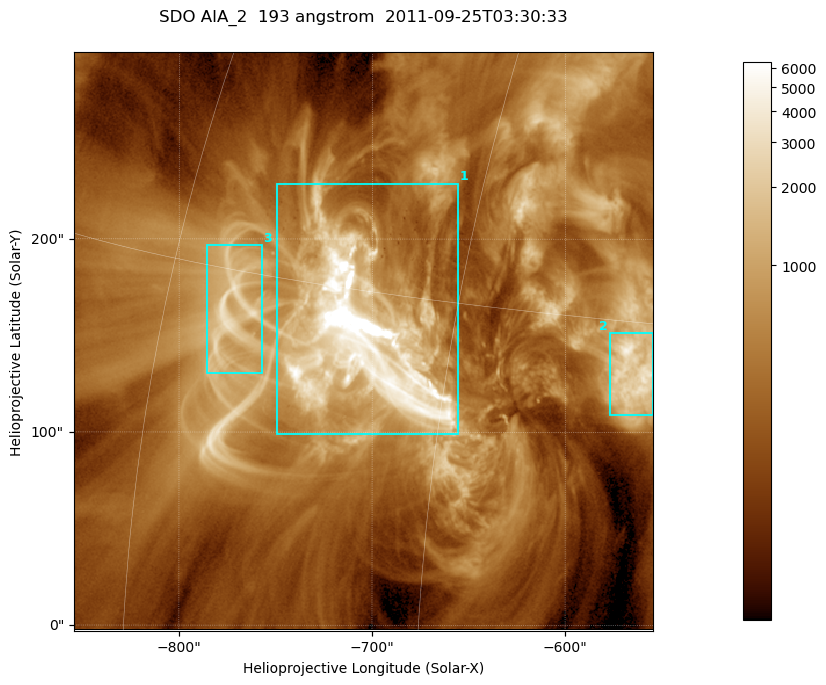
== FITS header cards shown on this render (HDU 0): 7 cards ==
TELESCOP= 'SDO     '           /
INSTRUME= 'AIA_2   '           /
WAVELNTH=                  193 /
WAVEUNIT= 'angstrom'           /
DATE-OBS= '2011-09-25T03:30:33.15' /
CTYPE1  = 'HPLN-TAN'           /
CTYPE2  = 'HPLT-TAN'           /

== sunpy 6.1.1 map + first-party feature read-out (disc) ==
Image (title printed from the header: SDO AIA_2  193 angstrom  2011-09-25T03:30:33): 499 x 499 px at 0.601 arcsec/px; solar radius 957 arcsec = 1592 px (partial field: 3.1% of the solar disc is inside the frame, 100% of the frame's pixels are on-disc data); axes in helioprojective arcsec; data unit not stated in the header (colour bar unlabelled)
Orientation: roll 0.0577 deg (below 1 deg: not rotated)
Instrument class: DISC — disc imager (sunpy class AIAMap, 193 A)
Bright regions (active regions / flare kernels): reference = the on-disc median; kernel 5 px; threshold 5 sigma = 1158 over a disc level ~347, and >= 1.15x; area >= 249 px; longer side >= 6 px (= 3.6 arcsec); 3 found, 3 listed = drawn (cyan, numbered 1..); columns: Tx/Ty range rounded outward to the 2 arcsec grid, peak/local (2 s.f.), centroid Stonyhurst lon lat
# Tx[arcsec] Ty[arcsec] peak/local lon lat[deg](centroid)
1 -750..-654 98..230 60 -49 +13
2 -578..-554 108..152 12 -37 +13
3 -786..-756 130..198 9.1 -56 +14